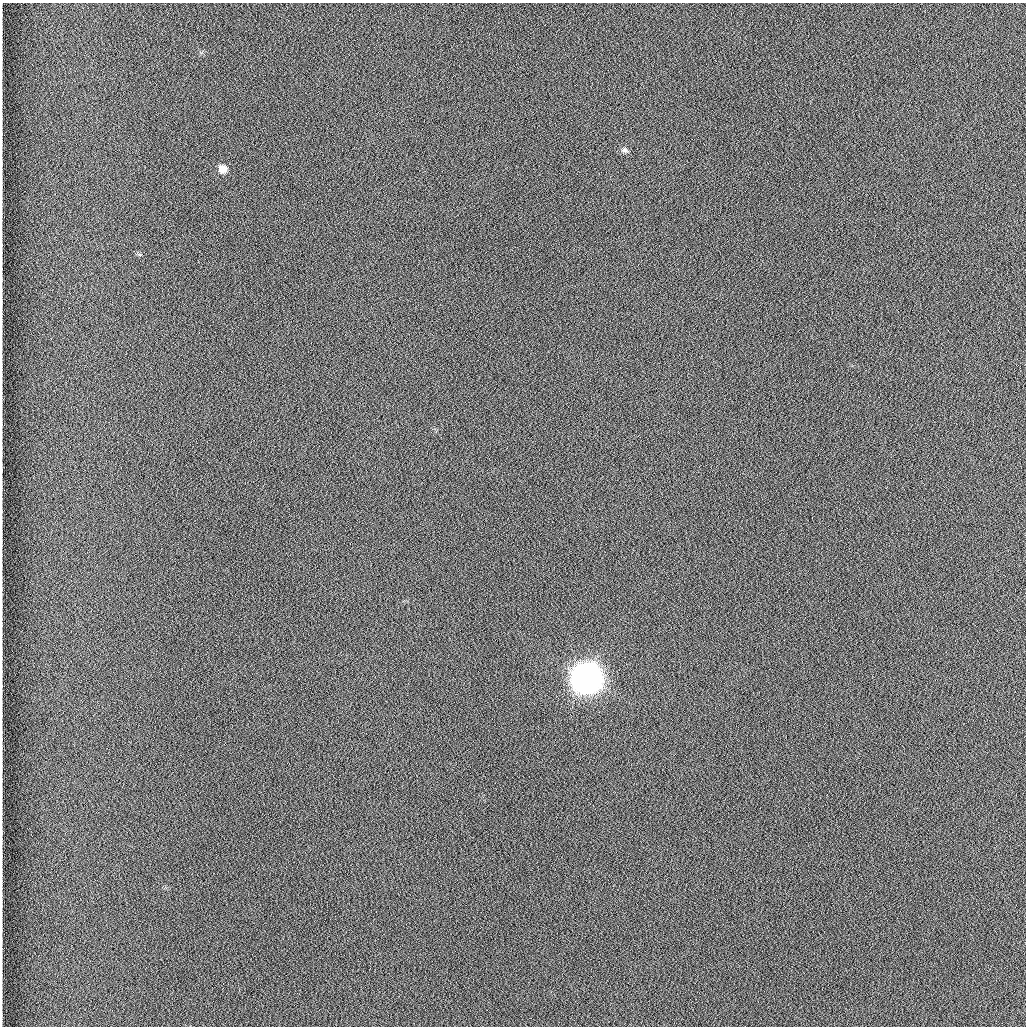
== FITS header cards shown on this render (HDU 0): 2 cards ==
NAXIS1  =                 1024 /fastest changing axis
NAXIS2  =                 1024 /next to fastest changing axis

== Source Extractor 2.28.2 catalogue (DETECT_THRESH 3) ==
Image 1024 x 1024 px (HDU 0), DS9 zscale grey, 1 PNG px = 1 image px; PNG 1028 x 1028 px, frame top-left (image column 1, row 1024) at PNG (2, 3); no overlay
Background 1260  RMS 5.9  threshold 17.6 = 3 sigma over >= 5 px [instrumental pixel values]
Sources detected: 3; all 3 listed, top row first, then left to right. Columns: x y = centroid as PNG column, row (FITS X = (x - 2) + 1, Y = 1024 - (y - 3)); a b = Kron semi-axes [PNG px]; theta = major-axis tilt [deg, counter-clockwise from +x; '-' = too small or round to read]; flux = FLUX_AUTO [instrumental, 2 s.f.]
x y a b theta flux
625 150 8 6 -24 1000
223 169 8 8 - 3900
586 678 12 12 - 950000